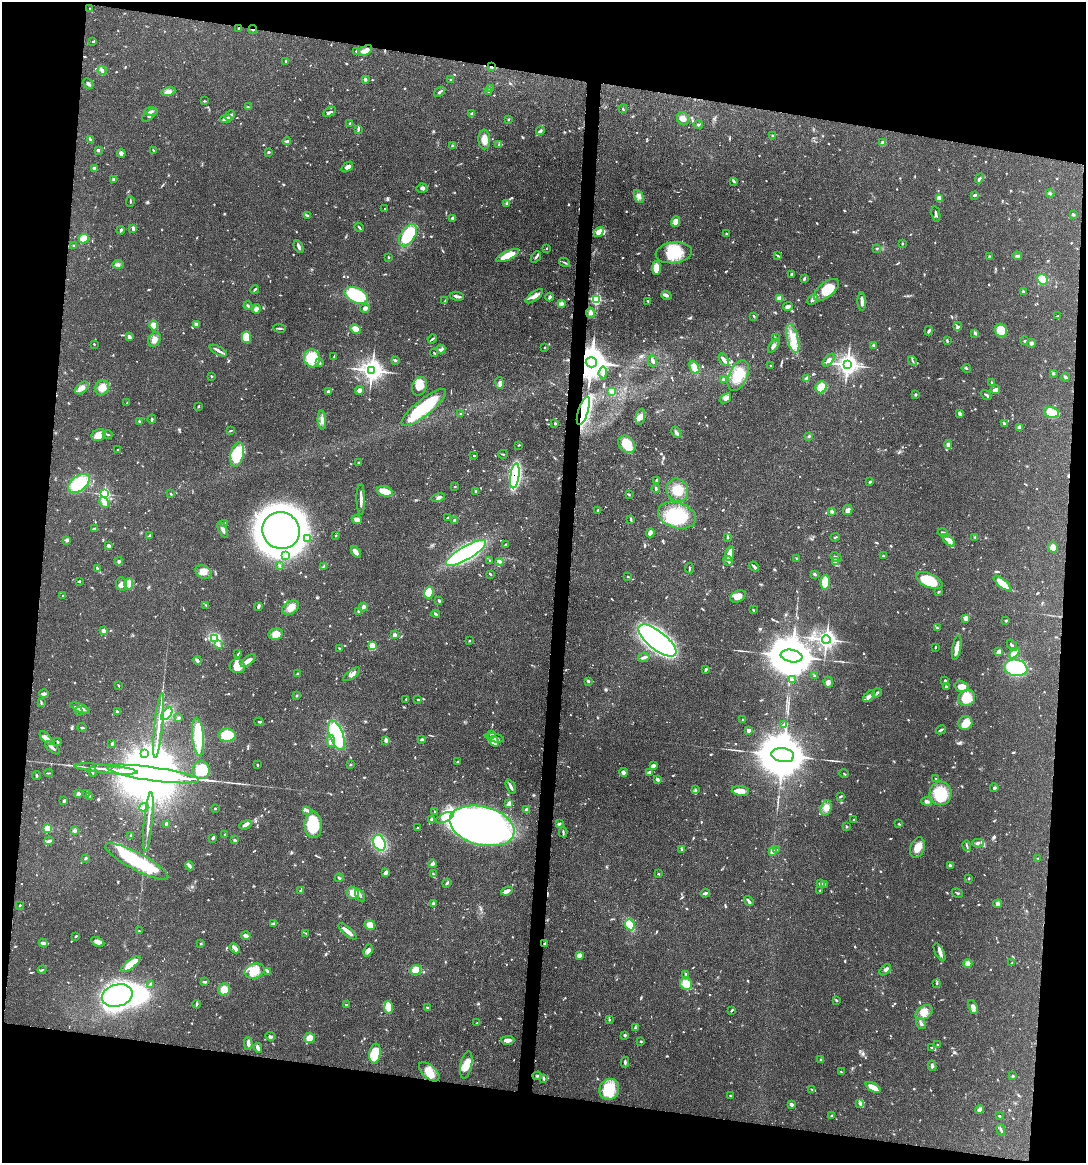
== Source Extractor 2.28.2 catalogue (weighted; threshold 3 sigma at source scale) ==
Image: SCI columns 118-4451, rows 4-4645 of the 4681 x 4647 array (HDU 1 of 3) = the unmasked area's bounding box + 8 px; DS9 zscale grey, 4 x 4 block average (1 PNG px = mean of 4 x 4 image px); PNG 1088 x 1165 px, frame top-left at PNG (2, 2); each listed source drawn as its Kron ellipse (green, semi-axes under 4 px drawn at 4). Shown black and unused: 19% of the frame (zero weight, under 3 of 4 exposures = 1% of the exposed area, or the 3 px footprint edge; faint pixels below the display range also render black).
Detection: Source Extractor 2.28.2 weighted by HDU 2 'WHT'. Background 0.0597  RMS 0.0031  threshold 0.0141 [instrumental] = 3 sigma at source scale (4.5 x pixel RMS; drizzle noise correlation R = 1.50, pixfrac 1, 0.05/0.05 arcsec/px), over >= 5 px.
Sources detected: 1045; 3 too faint to see at this stretch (4 x 4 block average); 10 inside a brighter object's white glare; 6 cosmic-ray / hot-pixel residue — neither listed nor drawn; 17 coinciding with a brighter row at this scale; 50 inside a brighter listed object's ellipse — not listed separately; of the other 959, all 500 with FLUX_AUTO >= 1.5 (the completeness limit of this list) listed and drawn (459 fainter detections not listed), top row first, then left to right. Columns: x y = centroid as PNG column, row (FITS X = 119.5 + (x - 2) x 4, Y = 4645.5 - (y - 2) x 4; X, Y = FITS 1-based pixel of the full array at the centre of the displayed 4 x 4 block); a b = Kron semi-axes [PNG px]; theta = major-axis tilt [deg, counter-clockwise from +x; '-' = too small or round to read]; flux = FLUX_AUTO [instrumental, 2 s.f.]
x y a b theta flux
90 8 2 2 - 1.6
239 29 2 2 - 3.2
253 29 4 2 - 2.1
93 41 3 2 - 2.1
356 51 2 2 - 1.7
365 51 7 4 31 13
285 61 2 2 - 2.3
492 67 4 2 - 1.8
102 70 5 3 - 4.5
365 79 3 2 - 6.1
451 80 2 2 - 1.5
88 84 6 2 -47 3.9
490 89 3 2 - 1.8
488 91 3 2 - 2.2
168 92 7 4 13 12
440 92 6 2 36 3.9
204 101 3 2 - 1.8
248 107 3 2 - 1.5
623 109 4 2 - 2.1
150 111 6 2 7 5.7
330 112 7 2 29 3.4
472 114 4 3 - 4.5
150 115 9 2 39 5.5
230 115 5 3 - 6
683 118 7 5 -62 12
226 119 6 3 9 10
508 119 2 2 - 2.3
350 123 3 2 - 1.8
698 125 4 2 - 2.3
358 129 4 2 - 2.5
540 131 5 3 - 3.7
773 136 3 2 - 2.2
484 139 10 6 -88 19
90 140 4 2 - 2.6
287 141 4 2 - 2.9
883 142 4 2 - 3
499 144 4 2 - 2.2
453 146 4 2 - 2.7
153 150 3 2 - 1.5
98 151 3 2 - 1.8
269 152 3 2 - 2.8
121 153 4 3 - 7
347 167 7 3 36 6.7
94 168 3 2 - 2.8
979 178 5 2 - 3
113 179 4 2 - 4.9
734 181 4 2 - 2.9
422 188 5 4 - 6.2
1050 193 4 2 - 3.5
974 195 3 2 - 3.4
639 196 7 4 -60 8.1
939 198 3 3 - 22
130 201 5 2 - 2
507 204 3 3 - 2.8
385 209 2 2 - 2.2
936 214 8 2 -78 3.5
1074 214 3 2 - 1.9
307 215 3 2 - 2.3
453 218 3 3 - 5.4
676 222 5 4 - 16
359 227 5 2 - 2.7
133 228 4 2 - 5.9
121 230 4 2 - 2.7
599 232 5 3 - 18
726 233 3 2 - 1.8
408 235 12 7 58 91
84 238 5 5 - 29
902 243 3 2 - 1.8
74 246 3 2 - 2.5
299 247 7 3 -64 5.2
546 248 2 2 - 1.6
877 248 3 2 - 2
674 253 18 10 6 57
778 255 4 2 - 2.2
507 256 12 4 25 35
989 256 3 2 - 1.5
1017 256 4 3 - 3.3
388 257 3 2 - 1.9
536 257 6 2 51 3.8
564 262 5 2 - 2.5
118 264 5 4 - 4.8
656 268 7 4 -90 33
791 274 2 2 - 2.7
804 279 3 3 - 2.6
1042 279 6 5 - 63
255 289 4 2 - 2.9
826 290 15 7 39 48
1023 291 3 2 - 4.1
356 295 13 7 -25 140
666 295 5 3 - 4.8
457 296 7 2 -9 6.3
534 296 10 4 37 12
550 297 4 2 - 5.1
780 298 4 3 - 14
596 299 3 3 - 160
812 299 6 3 46 5.4
445 301 4 2 - 2
648 301 3 2 - 3
862 302 9 2 -89 10
561 304 3 2 - 14
248 306 4 2 - 2.5
788 307 5 3 - 7
365 308 5 4 - 5.5
256 309 4 3 - 9
590 313 5 4 - 6.3
754 316 4 2 - 1.9
1058 316 3 2 - 1.5
196 324 2 2 - 16
154 325 5 4 - 22
958 326 4 3 - 3.8
280 328 6 2 -3 3
355 329 5 3 - 20
1001 330 7 6 - 38
929 331 5 3 - 3
975 333 3 2 - 2.9
129 337 2 2 - 9
246 337 5 4 - 47
776 338 4 2 - 1.6
793 338 15 5 -76 28
154 339 8 5 58 11
432 339 4 2 - 2.2
947 341 4 2 - 1.7
1025 341 4 2 - 2.3
1031 343 4 3 - 4.3
94 344 2 2 - 1.9
774 346 8 3 54 7.3
874 346 4 2 - 2.5
545 347 2 2 - 1.5
441 349 4 2 - 3
218 351 9 3 -28 7.6
434 353 4 2 - 1.7
334 357 3 2 - 2.5
312 358 9 8 - 58
395 360 2 2 - 3.7
724 360 7 3 -58 6.5
828 360 7 4 49 7.6
653 361 6 2 -68 4.6
912 361 5 2 - 2
591 362 5 5 - 5300
319 363 4 2 - 4.5
771 365 2 2 - 1.5
847 365 4 3 - 1200
694 367 7 4 -63 20
966 368 4 2 - 1.9
372 370 4 3 - 1800
603 373 6 4 85 7.6
1053 373 3 3 - 3.2
738 375 16 9 66 41
211 376 2 2 - 2.6
1065 377 4 3 - 2.5
723 379 2 2 - 5.4
806 379 2 2 - 19
500 383 6 3 -80 5.2
991 383 4 2 - 1.5
419 386 9 7 67 27
821 387 6 5 - 37
82 388 8 5 42 12
102 388 8 6 65 16
359 390 4 3 - 6.2
995 390 5 3 - 9.6
328 391 4 2 - 3.4
612 391 4 3 - 12
915 395 3 2 - 2.8
986 395 6 2 -38 2.4
725 398 6 4 37 7
127 403 4 2 - 2
198 406 3 2 - 2.1
424 407 28 8 38 120
583 411 15 5 73 560
960 413 4 2 - 5.3
1052 413 7 5 -10 68
461 414 3 2 - 2
640 417 8 4 78 9.7
152 419 4 2 - 2.5
322 420 9 3 -86 10
139 421 2 2 - 1.6
1004 423 3 2 - 3.8
555 424 3 2 - 1.9
1019 427 4 3 - 4.1
230 431 3 2 - 2
676 432 6 3 -62 5.4
108 434 5 2 - 1.9
99 435 7 5 20 21
809 436 3 2 - 2.9
627 444 10 7 -46 45
948 444 4 3 - 6.3
519 445 3 2 - 1.5
118 450 2 2 - 1.5
237 454 12 6 78 88
503 454 5 2 - 1.9
474 456 3 2 - 1.8
358 463 2 2 - 2.3
515 476 12 4 82 330
657 480 3 2 - 2.6
870 482 4 2 - 2.9
79 483 12 7 38 80
455 487 2 2 - 1.9
656 489 4 2 - 2.9
677 490 12 10 -60 29
385 491 8 5 -18 25
476 491 2 2 - 4.6
104 494 2 2 - 390
171 494 3 2 - 1.5
629 495 3 2 - 1.9
438 498 7 3 13 5.2
361 499 15 2 -89 11
104 502 6 4 -59 8.3
598 510 3 2 - 2.1
848 510 5 4 - 7.1
832 511 4 3 - 3.2
677 515 19 12 -18 91
448 517 3 2 - 1.5
357 520 5 4 - 7.5
455 520 3 3 - 3.4
631 520 4 2 - 2
225 523 3 2 - 1.8
95 529 4 2 - 2.2
223 530 9 3 -65 6.8
281 531 19 18 - 1900
943 532 5 2 - 2.6
650 533 4 3 - 13
149 535 3 2 - 2.5
336 535 2 2 - 1.5
728 537 3 2 - 1.9
835 537 5 2 - 2.3
975 537 3 2 - 1.6
308 539 2 2 - 1.5
66 540 4 3 - 3.1
949 540 8 4 -45 16
506 545 3 2 - 2.3
109 546 3 2 - 7.2
1053 547 5 4 - 15
356 552 6 3 -58 11
466 553 23 6 30 370
730 553 7 3 81 21
286 555 2 2 - 1.6
883 556 2 2 - 1.9
836 557 6 3 -29 4.6
797 559 3 2 - 3.3
119 561 4 3 - 2.8
490 561 3 2 - 1.8
499 561 4 3 - 5.7
728 561 5 3 - 4.8
835 561 3 2 - 2
279 565 3 2 - 3.9
324 566 4 2 - 2.2
754 567 5 2 - 5.5
689 568 5 2 - 2
97 569 4 3 - 3.2
204 572 8 6 -30 17
490 574 3 2 - 2.3
814 574 3 2 - 3.5
628 576 3 2 - 1.5
929 580 14 7 -24 77
79 581 3 2 - 2.5
825 582 7 5 -89 38
1002 583 11 3 -40 40
121 584 7 5 -84 9.6
129 584 5 4 - 24
429 592 6 4 79 35
938 592 3 2 - 2
63 595 2 2 - 2
738 596 8 5 28 20
439 601 2 2 - 3.4
206 605 3 2 - 2
258 606 3 2 - 6.4
363 607 5 3 - 5.7
291 608 9 6 32 16
753 610 4 2 - 1.7
359 611 2 2 - 6.7
436 614 4 2 - 3.7
966 618 2 2 - 19
1006 620 3 2 - 1.6
937 628 4 2 - 2.6
104 631 2 2 - 25
276 634 7 5 12 24
394 635 2 2 - 17
215 638 4 3 - 72
826 639 4 3 - 820
657 640 23 9 -38 1100
469 641 2 2 - 1.9
218 645 3 3 - 3.4
1012 645 6 2 -50 4
372 646 3 2 - 38
935 647 3 2 - 1.6
339 648 2 2 - 1.7
957 648 13 3 80 16
998 652 4 2 - 11
1014 653 6 4 44 11
238 654 4 2 - 1.6
792 656 11 6 -10 12000
644 657 6 3 11 4.8
197 660 4 2 - 5.4
248 661 8 3 38 14
237 666 8 7 - 31
1016 668 11 8 -12 180
706 669 3 2 - 3.1
297 674 2 2 - 2.6
352 674 10 3 36 8.1
815 676 3 2 - 1.7
793 680 3 2 - 1.8
588 681 3 2 - 3.3
945 681 2 2 - 3.1
828 682 5 4 - 5.7
119 686 3 2 - 1.8
946 686 3 3 - 2.1
962 686 7 5 -14 21
877 693 5 2 - 3
44 694 5 3 - 4.8
297 696 2 2 - 4.4
869 696 7 3 44 6.9
967 698 8 8 - 49
406 699 2 2 - 1.8
418 700 3 2 - 3.2
41 702 2 2 - 1.5
80 708 10 3 -22 15
79 711 5 2 - 2
117 711 3 2 - 1.8
167 714 7 4 52 85
179 718 2 2 - 7.6
743 720 2 2 - 1.9
259 722 4 2 - 2
965 723 7 7 - 22
159 725 32 2 84 22
784 725 3 3 - 2.6
82 728 4 2 - 2.6
749 730 4 3 - 6.6
941 730 5 2 - 3.1
492 734 3 2 - 2.8
227 735 8 6 -1 110
336 735 16 6 -69 250
198 737 19 6 -84 83
46 738 8 4 -46 11
495 738 9 3 -12 7
422 739 3 2 - 3.7
386 740 4 4 - 5.4
331 741 6 3 -85 6.4
494 741 6 3 -59 6.1
57 742 2 2 - 3.3
112 743 3 2 - 3.4
52 748 9 3 -39 5.8
144 753 3 2 - 2.7
783 755 11 7 -10 14000
458 762 3 2 - 2
257 765 2 2 - 2.1
350 765 3 2 - 2
653 766 4 2 - 9
106 769 32 2 -6 23
201 770 9 8 - 48
93 772 5 3 - 3.9
623 772 4 4 - 4.2
649 772 3 2 - 4.4
49 773 4 2 - 1.7
153 774 46 7 -8 60000
844 774 4 2 - 1.7
36 776 4 2 - 2.6
657 779 3 3 - 5.2
936 779 2 2 - 2.3
511 787 8 2 -65 6.5
994 788 4 3 - 3
695 790 3 2 - 2.7
740 791 9 4 -4 20
86 793 4 2 - 1.7
940 793 12 11 - 75
78 794 2 2 - 22
90 796 2 2 - 7.2
840 796 3 2 - 2.8
64 801 3 2 - 2.1
927 801 5 3 - 5.6
509 804 4 2 - 11
144 807 4 4 - 11
826 808 8 5 74 12
215 809 2 2 - 3.9
307 810 4 2 - 3
526 810 3 3 - 3.9
435 812 3 2 - 1.8
445 818 10 4 26 15
431 820 3 2 - 5.9
853 820 3 2 - 2.2
148 822 29 2 84 17
560 823 4 3 - 2.6
166 824 4 2 - 2.4
899 824 3 2 - 1.6
245 825 6 3 22 6.4
313 825 13 8 -89 93
482 826 33 19 -14 680
847 826 3 2 - 2
47 828 3 3 - 28
418 828 4 2 - 1.8
74 831 3 2 - 2.1
563 832 5 2 - 2.6
131 835 3 2 - 1.8
225 835 2 2 - 3.2
213 838 4 3 - 2.7
235 840 3 2 - 3.1
49 841 4 2 - 5.8
379 843 8 5 -65 120
978 843 5 3 - 4.6
967 846 5 2 - 3.2
918 848 10 7 70 19
681 849 4 2 - 3.2
776 849 4 2 - 2.3
772 851 2 2 - 17
85 858 3 2 - 3
1038 858 3 2 - 1.7
137 861 35 8 -28 160
432 864 4 2 - 7.9
189 866 5 2 - 8.9
950 866 3 2 - 3.8
386 872 4 3 - 6.5
433 874 4 2 - 2
659 874 2 2 - 2.2
339 878 4 2 - 3.1
969 878 2 2 - 1.8
447 883 4 2 - 2.8
820 883 3 3 - 5.6
824 884 3 2 - 2
300 891 4 2 - 2.4
507 891 6 3 20 10
820 891 3 2 - 1.9
353 893 6 6 - 19
705 893 5 2 - 4.3
957 893 6 2 -27 3.1
360 895 7 2 -60 4.8
749 901 5 2 - 6.6
433 903 3 2 - 4.2
998 904 4 4 - 5.2
20 905 3 2 - 2.5
274 923 3 2 - 2.3
370 925 5 4 - 21
630 925 6 4 -65 30
139 931 2 2 - 2.6
347 931 11 2 -40 18
306 933 3 2 - 1.5
76 936 3 2 - 1.8
246 936 5 3 - 8
98 942 7 4 -26 11
43 943 4 3 - 8.2
201 943 3 2 - 1.5
545 943 3 2 - 2.4
235 948 6 2 -45 10
368 950 6 4 67 8.1
939 952 10 4 -63 7.7
579 955 4 3 - 12
968 963 4 3 - 11
1012 963 3 2 - 1.6
131 964 12 4 38 38
42 970 4 2 - 2.4
416 970 5 5 - 21
885 970 7 3 44 5.1
255 971 10 7 16 27
267 971 4 2 - 5.4
686 974 2 2 - 2.6
205 982 4 2 - 4.2
937 983 2 2 - 2.1
150 984 3 2 - 2.6
686 984 6 5 - 32
224 989 6 6 - 20
117 995 16 11 14 510
836 1000 4 2 - 1.6
196 1004 4 2 - 2.1
347 1005 3 2 - 3.8
389 1007 6 4 -86 25
427 1007 3 2 - 1.6
973 1007 7 4 -69 7.9
732 1010 4 2 - 2.1
924 1012 9 6 31 19
609 1020 3 2 - 2.1
477 1023 3 2 - 1.9
921 1024 5 3 - 6.4
635 1028 4 2 - 2.7
625 1035 2 2 - 5.8
270 1036 5 2 - 3.5
309 1038 6 5 - 10
508 1040 6 3 0 11
641 1041 3 2 - 1.8
248 1043 6 2 -88 9.5
937 1045 3 2 - 1.8
258 1048 5 3 - 7.1
932 1048 4 3 - 2.9
375 1054 10 5 82 71
821 1059 3 3 - 2.3
625 1062 5 2 - 3.9
466 1065 14 5 78 25
932 1066 5 3 - 4.2
429 1072 12 6 -41 28
841 1072 4 2 - 1.8
1013 1075 3 2 - 2.2
537 1076 5 3 - 2.8
543 1079 3 2 - 3.9
873 1087 8 3 -27 24
609 1089 11 9 62 61
812 1089 3 2 - 2
730 1096 3 2 - 1.6
791 1104 4 2 - 5.8
859 1104 3 2 - 1.5
979 1109 4 3 - 6.3
832 1116 3 2 - 1.7
999 1116 3 2 - 1.7
1001 1130 6 2 -70 4
Overlapping masked pixels (flux is a lower limit): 5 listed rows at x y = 253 29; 492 67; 591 362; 583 411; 515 476
Diffuse or blended objects may show on this block-average render without a row.